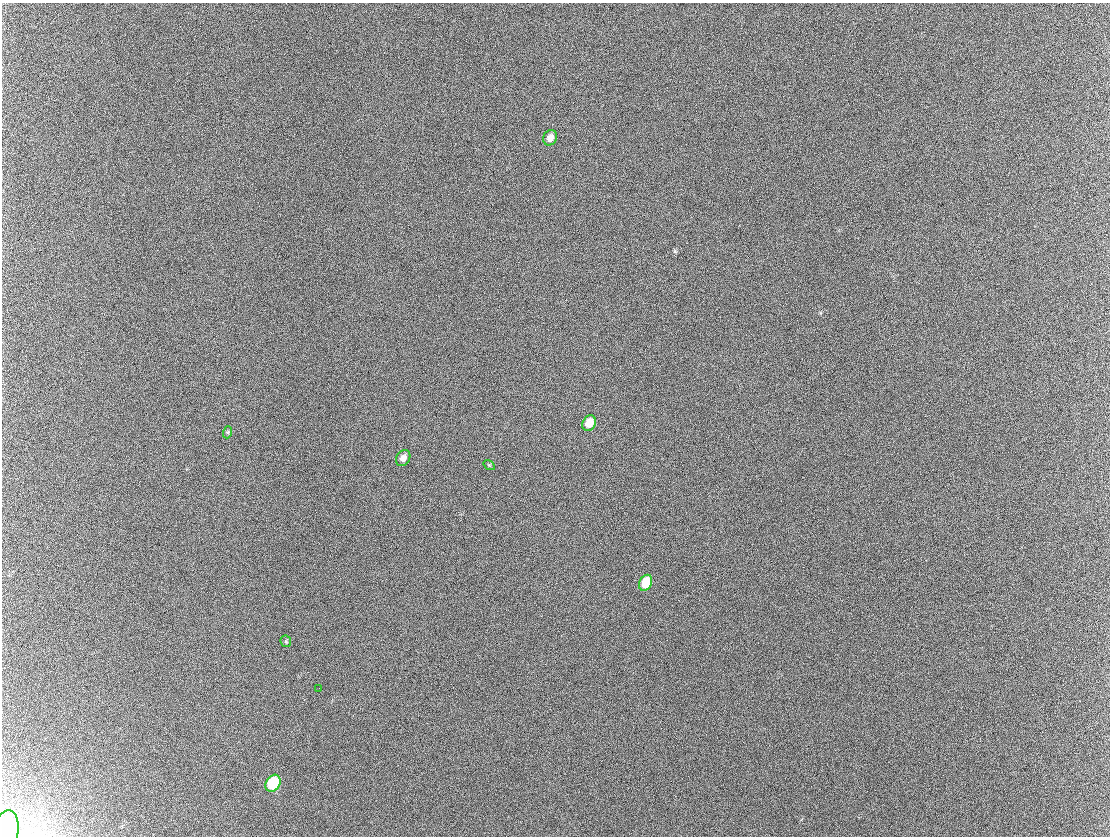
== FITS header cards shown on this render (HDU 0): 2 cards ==
NAXIS1  =                 1108 / Axis length
NAXIS2  =                  834 / Axis length

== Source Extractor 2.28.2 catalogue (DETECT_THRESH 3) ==
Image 1108 x 834 px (HDU 0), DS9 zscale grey, 1 PNG px = 1 image px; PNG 1112 x 838 px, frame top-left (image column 1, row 834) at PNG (2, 3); each listed source drawn as its Kron ellipse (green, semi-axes under 4 px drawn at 4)
Background 292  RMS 41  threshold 124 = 3 sigma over >= 5 px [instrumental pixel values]
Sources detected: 10; all 10 listed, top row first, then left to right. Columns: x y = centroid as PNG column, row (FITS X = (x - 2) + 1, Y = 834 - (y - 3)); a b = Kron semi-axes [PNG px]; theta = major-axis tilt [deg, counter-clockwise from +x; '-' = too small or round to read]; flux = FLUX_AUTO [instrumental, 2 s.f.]
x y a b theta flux
550 138 8 6 64 20000
589 423 8 6 63 36000
228 432 6 4 72 3500
403 458 8 6 57 17000
489 465 6 4 -33 3100
646 583 8 6 64 74000
286 641 6 5 - 3700
319 688 2 2 - 1100
273 783 9 7 58 150000
4 835 25 13 74 32000
At the frame edge (FLAGS 8, measured only in part): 1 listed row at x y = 4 835